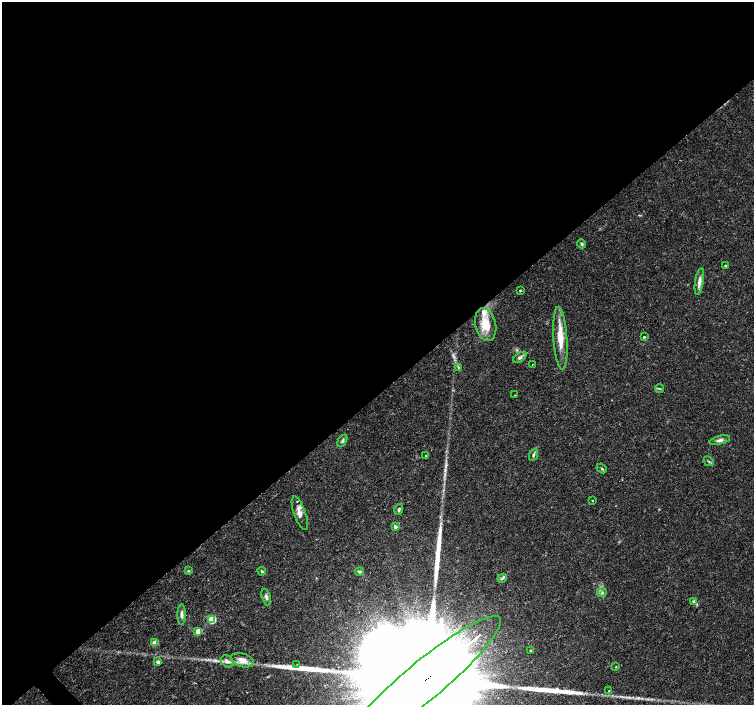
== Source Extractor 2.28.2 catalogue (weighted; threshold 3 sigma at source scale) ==
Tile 2 of 4 x 4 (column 2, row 1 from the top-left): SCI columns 1513-3015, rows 4434-5839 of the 6023 x 5990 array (HDU 1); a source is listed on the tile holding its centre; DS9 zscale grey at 2 x 2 block average (1 PNG px = mean of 2 x 2 image px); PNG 756 x 707 px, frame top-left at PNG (2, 2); each listed source drawn as its Kron ellipse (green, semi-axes under 4 px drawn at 4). Shown black and unused: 56% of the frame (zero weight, under 3 of 4 exposures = <1% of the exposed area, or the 3 px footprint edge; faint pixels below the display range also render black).
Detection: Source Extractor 2.28.2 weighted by HDU 2 'WHT'; one run over the whole footprint, this tile lists its part. Background 0.0191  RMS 0.0019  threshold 0.00846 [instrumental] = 3 sigma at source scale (4.5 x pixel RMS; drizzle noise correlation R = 1.50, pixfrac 1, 0.0396/0.0396 arcsec/px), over >= 5 px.
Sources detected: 46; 3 long thin detections or spike segments (spike, bleed or trail) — neither listed nor drawn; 2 inside a brighter listed object's ellipse — not listed separately; the other 41 listed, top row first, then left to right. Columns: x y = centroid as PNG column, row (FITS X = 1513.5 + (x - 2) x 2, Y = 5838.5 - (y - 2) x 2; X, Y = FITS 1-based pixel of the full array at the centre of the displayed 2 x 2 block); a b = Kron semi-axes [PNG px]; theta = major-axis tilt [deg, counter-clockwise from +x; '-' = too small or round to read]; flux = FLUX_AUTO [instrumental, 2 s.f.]
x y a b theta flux
582 244 4 4 - 0.7
725 266 2 2 - 0.78
699 282 14 4 81 2.6
520 290 2 2 - 0.5
486 325 17 10 -78 9.6
644 337 2 2 - 0.5
560 338 31 7 -86 9
520 357 7 4 34 1.3
532 364 2 2 - 0.15
458 367 3 2 - 0.38
660 389 4 2 - 0.39
515 395 2 2 - 0.13
720 440 10 4 14 1.7
342 441 6 4 63 0.95
533 455 6 3 67 0.76
425 456 2 2 - 0.57
709 461 5 2 - 0.58
602 468 5 2 - 0.53
592 500 2 2 - 0.26
399 509 6 3 75 0.76
300 513 18 6 -70 3.3
395 527 3 3 - 1.4
188 571 3 3 - 0.51
262 571 4 3 - 0.61
359 572 4 3 - 0.7
502 578 5 3 - 0.84
602 593 5 2 - 0.6
266 597 8 4 -72 1.4
694 602 3 3 - 1.9
182 614 10 4 90 1.5
212 619 3 3 - 21
198 631 3 3 - 6.8
155 643 3 3 - 7.2
531 651 3 3 - 0.74
242 660 12 6 -18 4.3
227 661 7 5 -37 1.6
158 662 4 4 - 1.4
297 664 2 2 - 0.37
616 667 3 2 - 0.34
423 682 100 19 40 71000
609 690 3 2 - 0.2
Overlapping masked pixels (flux is a lower limit): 1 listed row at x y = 423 682
Isophote crosses this tile's border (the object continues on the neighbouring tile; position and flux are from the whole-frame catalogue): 1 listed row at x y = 423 682